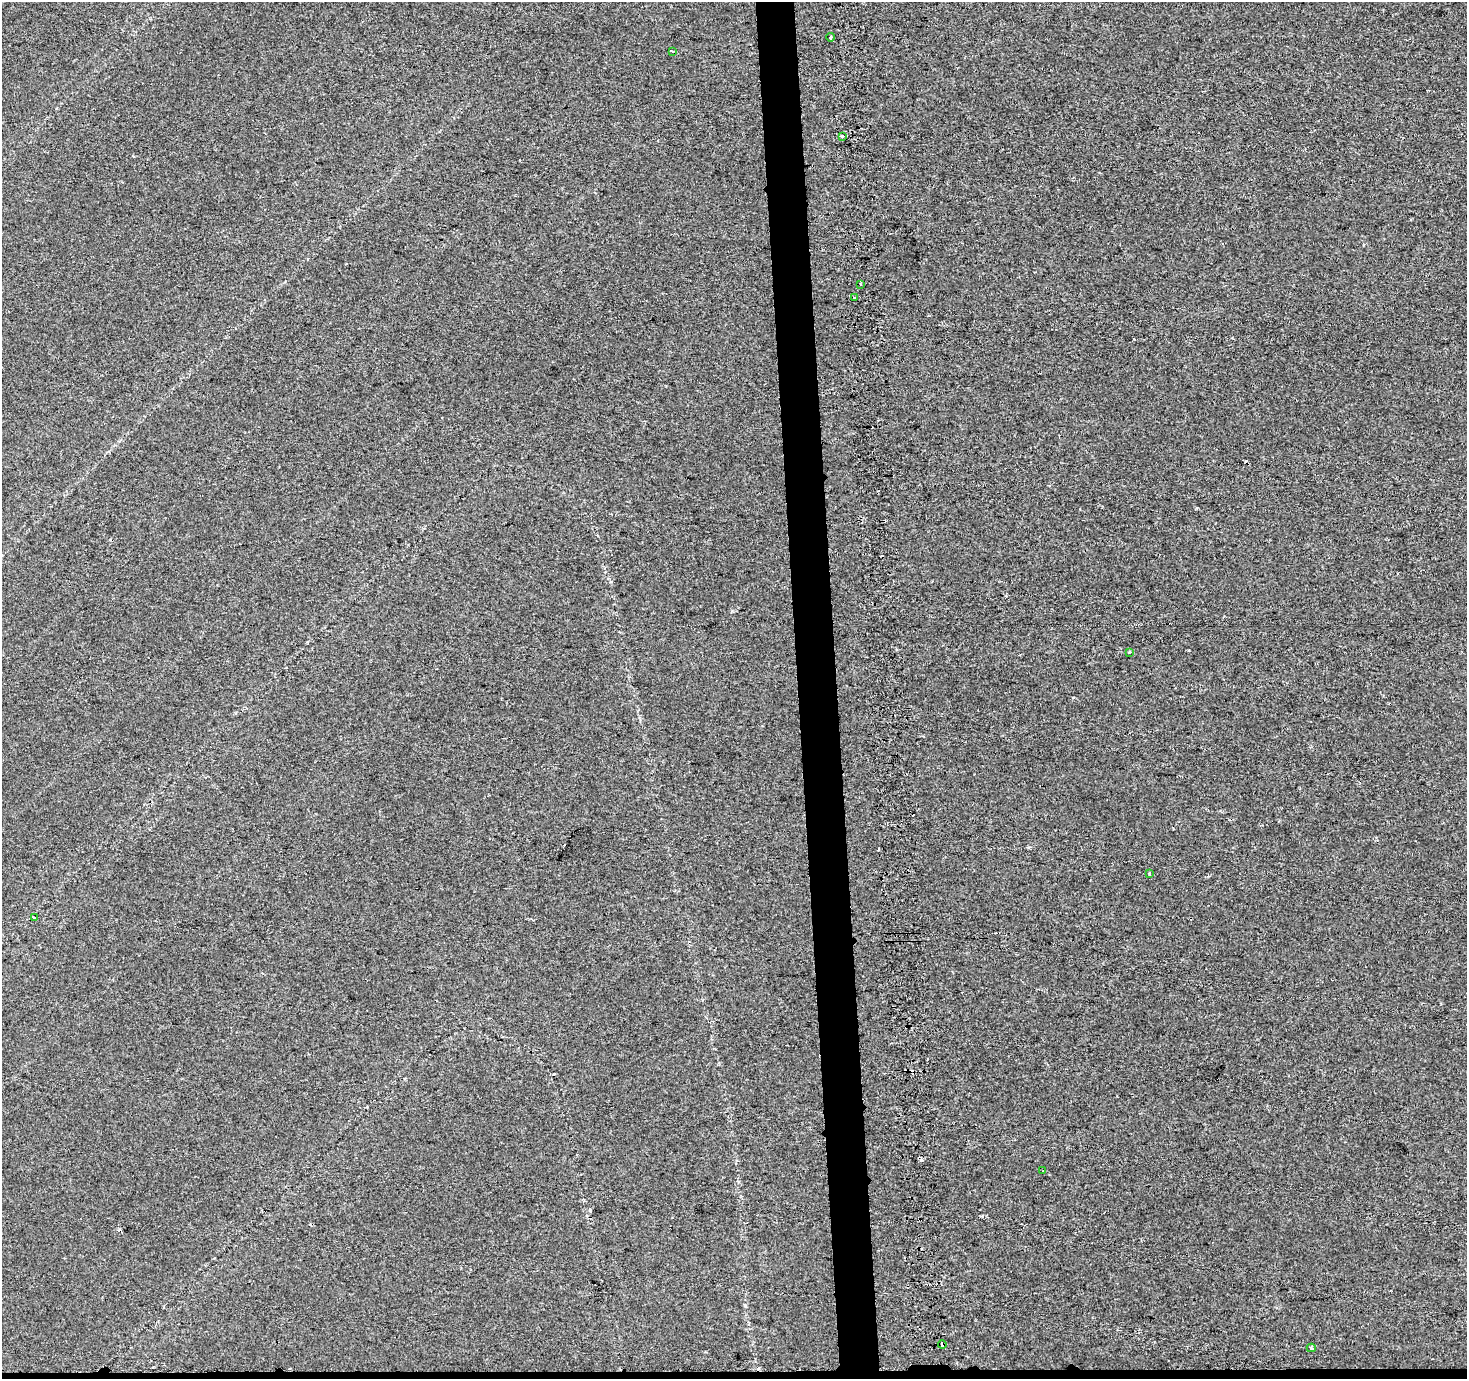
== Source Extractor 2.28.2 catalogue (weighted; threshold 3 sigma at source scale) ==
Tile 8 of 3 x 3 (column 2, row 3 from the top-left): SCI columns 1466-2930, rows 1-1377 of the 4459 x 4133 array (HDU 1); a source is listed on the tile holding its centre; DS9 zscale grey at full resolution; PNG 1469 x 1381 px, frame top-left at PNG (2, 2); each listed source drawn as its Kron ellipse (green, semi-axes under 4 px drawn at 4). Shown black and unused: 3% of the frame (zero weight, under 2 of 3 exposures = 3% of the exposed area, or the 3 px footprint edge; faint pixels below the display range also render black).
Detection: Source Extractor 2.28.2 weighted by HDU 2 'WHT'; one run over the whole footprint, this tile lists its part. Background 0.00112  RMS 0.0055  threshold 0.0247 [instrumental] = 3 sigma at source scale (4.5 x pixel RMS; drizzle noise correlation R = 1.50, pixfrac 1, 0.0396/0.0396 arcsec/px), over >= 5 px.
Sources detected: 19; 8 cosmic-ray / hot-pixel residue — neither listed nor drawn; the other 11 listed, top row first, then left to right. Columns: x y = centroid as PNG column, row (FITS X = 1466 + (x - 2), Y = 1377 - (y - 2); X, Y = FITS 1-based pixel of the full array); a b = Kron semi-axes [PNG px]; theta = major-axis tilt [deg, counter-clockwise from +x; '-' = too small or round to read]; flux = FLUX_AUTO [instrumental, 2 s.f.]
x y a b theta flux
831 37 4 3 - 4.5
672 51 3 3 - 0.65
842 136 3 3 - 3.5
860 284 3 3 - 1.6
854 298 3 2 - 0.72
1130 652 3 3 - 1
1149 873 3 2 - 2.5
34 918 3 3 - 0.6
1043 1171 3 3 - 0.61
942 1345 4 4 - 9
1311 1348 4 3 - 3.4
Overlapping masked pixels (flux is a lower limit): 1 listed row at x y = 942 1345